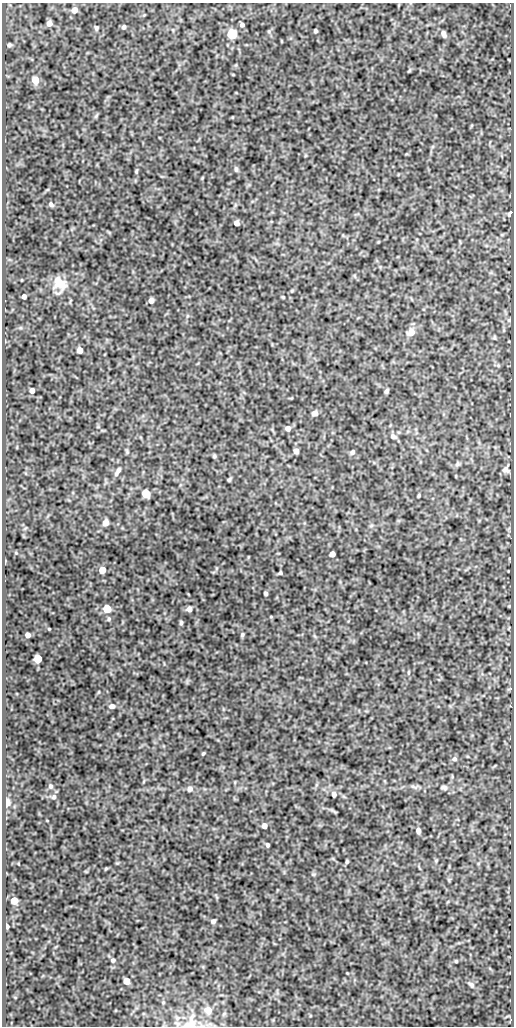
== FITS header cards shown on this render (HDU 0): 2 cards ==
NAXIS1  =                  512
NAXIS2  =                 1024

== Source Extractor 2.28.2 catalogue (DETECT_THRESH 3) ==
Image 512 x 1024 px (HDU 0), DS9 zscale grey, 1 PNG px = 1 image px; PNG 516 x 1028 px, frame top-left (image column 1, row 1024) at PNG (2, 3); no overlay
Background 83.1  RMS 0.52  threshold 1.56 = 3 sigma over >= 5 px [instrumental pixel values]
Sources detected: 79; all 79 listed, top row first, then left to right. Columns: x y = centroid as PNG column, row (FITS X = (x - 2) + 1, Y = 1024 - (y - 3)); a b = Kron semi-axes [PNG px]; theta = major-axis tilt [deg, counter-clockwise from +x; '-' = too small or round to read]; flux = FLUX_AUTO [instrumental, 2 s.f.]
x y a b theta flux
74 10 6 6 - 260
49 23 5 4 - 180
242 25 4 4 - 100
124 27 6 5 - 71
96 28 6 5 - 60
315 31 4 3 - 61
232 34 6 5 - 2600
443 34 7 4 -63 130
9 45 5 5 - 52
409 71 6 3 19 33
35 80 6 5 - 530
236 169 8 4 -76 66
136 171 5 4 - 40
51 204 6 5 - 81
510 214 5 3 - 84
236 223 5 4 - 180
60 284 19 16 -73 580
24 296 4 4 - 110
283 297 5 3 - 31
151 301 5 4 - 170
509 320 6 4 72 42
411 332 10 9 - 260
494 337 6 4 -72 39
80 350 5 5 - 290
32 390 5 4 - 150
387 391 4 3 - 74
315 413 6 5 - 140
288 428 5 5 - 160
393 436 7 6 - 150
296 451 5 4 - 200
352 452 5 4 - 98
214 456 5 4 - 50
457 464 7 6 - 75
506 470 8 7 - 130
118 471 13 5 60 150
229 480 4 3 - 51
146 493 6 5 - 1000
419 496 3 3 - 42
105 523 6 5 - 180
16 553 5 3 - 30
332 554 5 5 - 250
102 570 5 5 - 470
280 573 4 3 - 59
266 593 4 3 - 79
107 609 5 5 - 950
189 609 6 6 - 140
271 617 4 3 - 27
109 619 6 5 - 54
181 623 6 4 89 59
49 629 3 2 - 31
28 635 5 4 - 140
242 635 5 4 - 53
38 659 5 5 - 1100
408 672 6 3 82 37
112 706 7 6 - 120
203 753 4 3 - 41
454 759 7 6 - 91
50 786 6 6 - 79
414 787 12 4 -21 86
444 787 9 6 -7 95
190 789 7 7 - 120
334 794 6 5 - 120
54 797 7 6 - 89
7 802 10 6 -90 190
264 826 5 5 - 170
418 831 6 5 - 140
267 845 4 3 - 72
347 862 4 3 - 54
106 868 6 3 19 34
313 874 6 4 -18 41
14 901 5 5 - 560
213 921 5 4 - 93
7 926 5 3 - 150
113 960 6 5 - 76
456 961 3 3 - 39
126 981 5 5 - 370
471 985 9 5 -45 91
208 1010 8 7 - 290
191 1023 24 16 65 610
At the frame edge (FLAGS 8, measured only in part): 1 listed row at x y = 191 1023